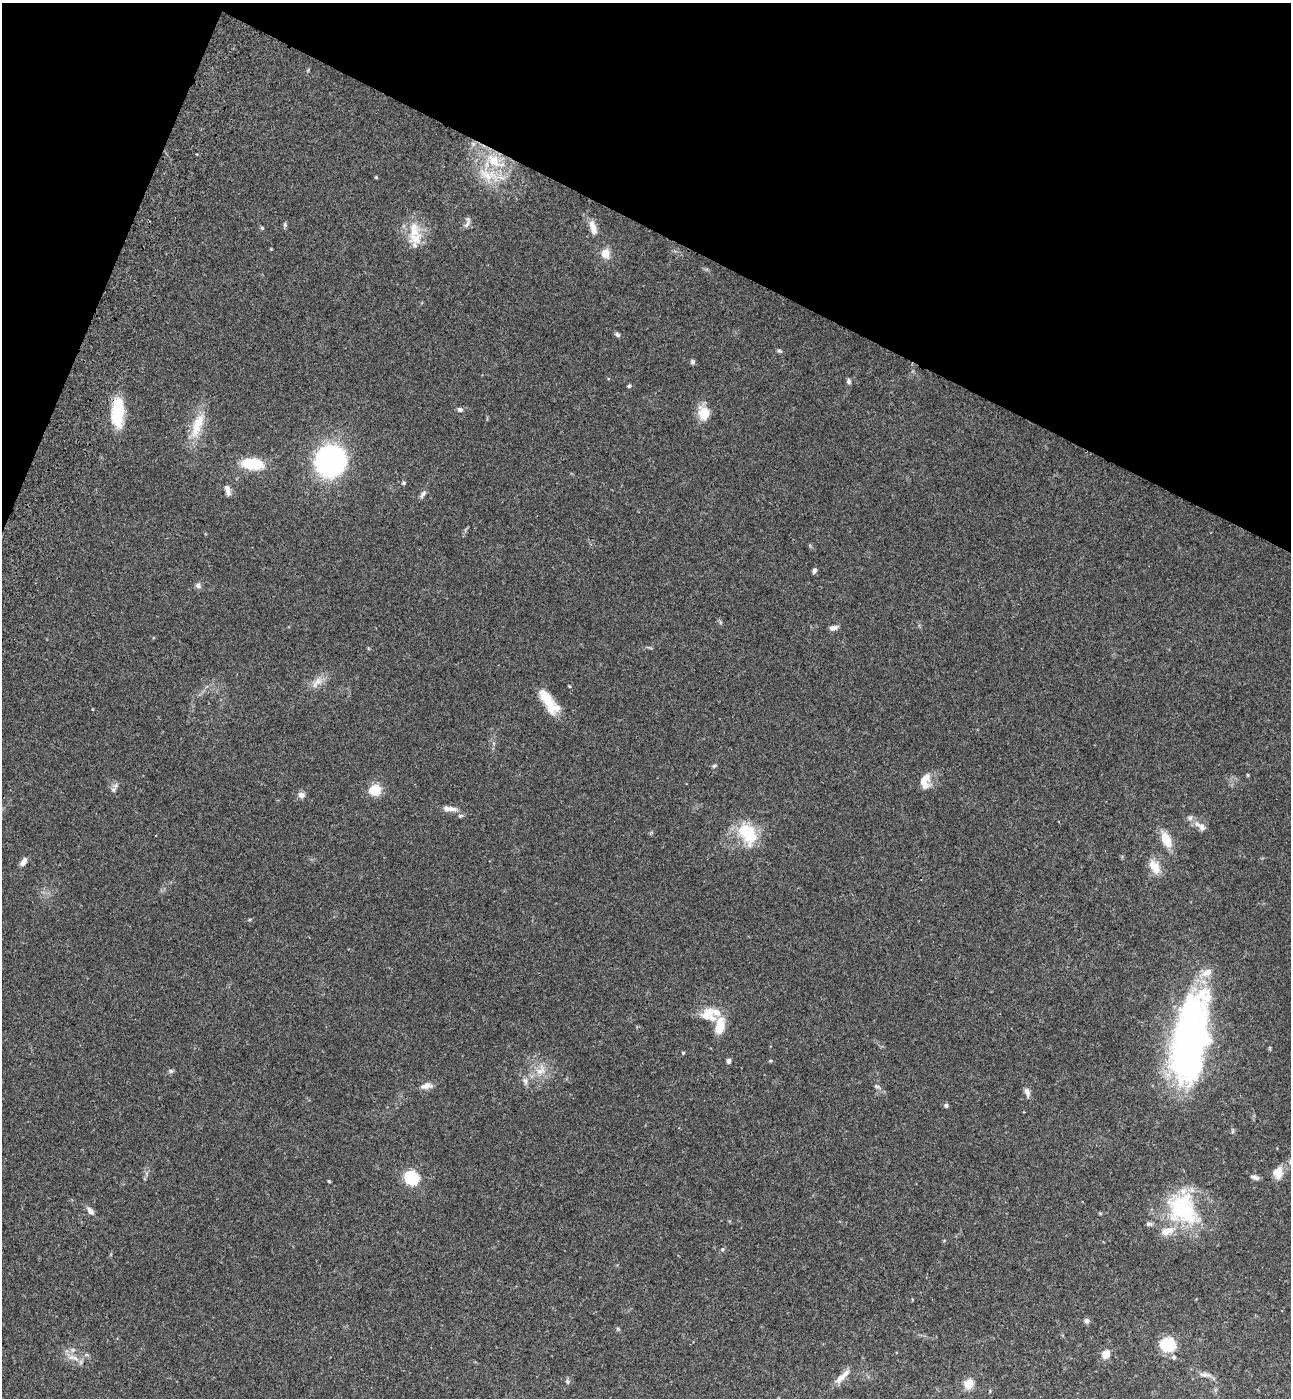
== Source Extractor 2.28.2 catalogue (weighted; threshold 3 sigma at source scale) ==
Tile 2 of 4 x 4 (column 2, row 1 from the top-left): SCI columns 1682-2970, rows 4248-5643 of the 5802 x 5712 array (HDU 1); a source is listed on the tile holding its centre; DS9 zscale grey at full resolution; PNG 1293 x 1400 px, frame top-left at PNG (2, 3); no overlay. Shown black and unused: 20% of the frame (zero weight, under 3 of 4 exposures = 6% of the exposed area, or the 3 px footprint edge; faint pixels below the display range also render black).
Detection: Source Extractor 2.28.2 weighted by HDU 2 'WHT'; one run over the whole footprint, this tile lists its part. Background 0.0419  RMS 0.0055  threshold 0.0248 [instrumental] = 3 sigma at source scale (4.5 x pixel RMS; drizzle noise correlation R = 1.50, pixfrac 1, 0.05/0.05 arcsec/px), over >= 5 px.
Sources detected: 74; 1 inside a brighter object's white glare — not listed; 4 inside a brighter listed object's ellipse — not listed separately; the other 69 listed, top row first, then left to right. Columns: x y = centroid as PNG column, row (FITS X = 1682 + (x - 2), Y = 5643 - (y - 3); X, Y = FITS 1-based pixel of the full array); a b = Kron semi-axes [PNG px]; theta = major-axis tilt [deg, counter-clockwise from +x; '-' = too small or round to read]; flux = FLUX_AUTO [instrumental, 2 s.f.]
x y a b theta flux
493 161 20 14 -35 13
487 175 22 13 -29 11
376 177 4 3 - 0.47
468 219 9 5 -65 1.4
285 224 7 4 -90 0.81
262 228 5 5 - 0.59
593 228 20 7 -73 4.9
414 231 28 15 -74 12
605 254 11 10 - 5
617 334 7 5 -28 1.2
779 351 7 3 -9 0.79
692 362 6 6 - 0.97
849 381 7 5 -84 1.3
629 386 5 4 - 0.82
460 410 7 6 - 1.3
118 412 34 13 87 22
704 413 18 14 -86 8.1
196 427 29 14 76 13
330 461 20 19 - 140
252 464 20 10 -5 21
404 483 5 4 - 0.78
227 489 12 5 -77 2.8
423 493 10 5 52 1.5
814 570 6 4 72 1.4
198 586 8 6 -35 1.6
833 628 9 5 13 2.1
317 682 21 7 49 4.3
549 702 32 11 -55 14
714 766 6 4 30 0.82
1248 775 5 3 - 0.45
924 781 17 10 82 6.2
374 790 9 8 - 14
301 795 9 7 -29 2.2
450 809 19 6 -6 3.4
460 816 7 4 6 0.89
1190 818 7 5 45 1.3
1202 827 11 8 -72 2.5
748 834 29 18 -59 21
1166 840 15 9 -68 9.7
23 862 11 6 58 2.5
1155 867 18 11 -71 6.7
707 1014 22 14 51 8
720 1026 22 11 81 9.4
1187 1042 78 28 76 230
683 1053 4 4 - 0.5
728 1061 6 5 - 1.5
171 1071 6 5 - 0.92
540 1071 15 7 18 4.3
525 1081 10 6 -63 1.8
426 1086 15 8 14 3.1
877 1086 8 5 -17 1.1
1027 1092 12 6 -67 2.2
946 1105 6 4 -87 0.99
1278 1172 15 11 81 5.8
1255 1177 10 5 -15 1.7
411 1178 15 13 -48 18
329 1181 4 3 - 0.53
1183 1209 42 33 -54 48
90 1211 10 6 -49 2.8
1149 1224 8 5 -8 1.2
1086 1321 6 6 - 1.4
1167 1344 8 7 - 43
1106 1354 8 7 - 5.1
1174 1357 6 5 - 0.95
74 1358 17 5 -16 3
1205 1375 17 5 -2 2.3
842 1377 26 7 44 4.7
567 1381 6 6 - 0.96
969 1384 12 10 60 5.5
Overlapping masked pixels (flux is a lower limit): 1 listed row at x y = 118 412